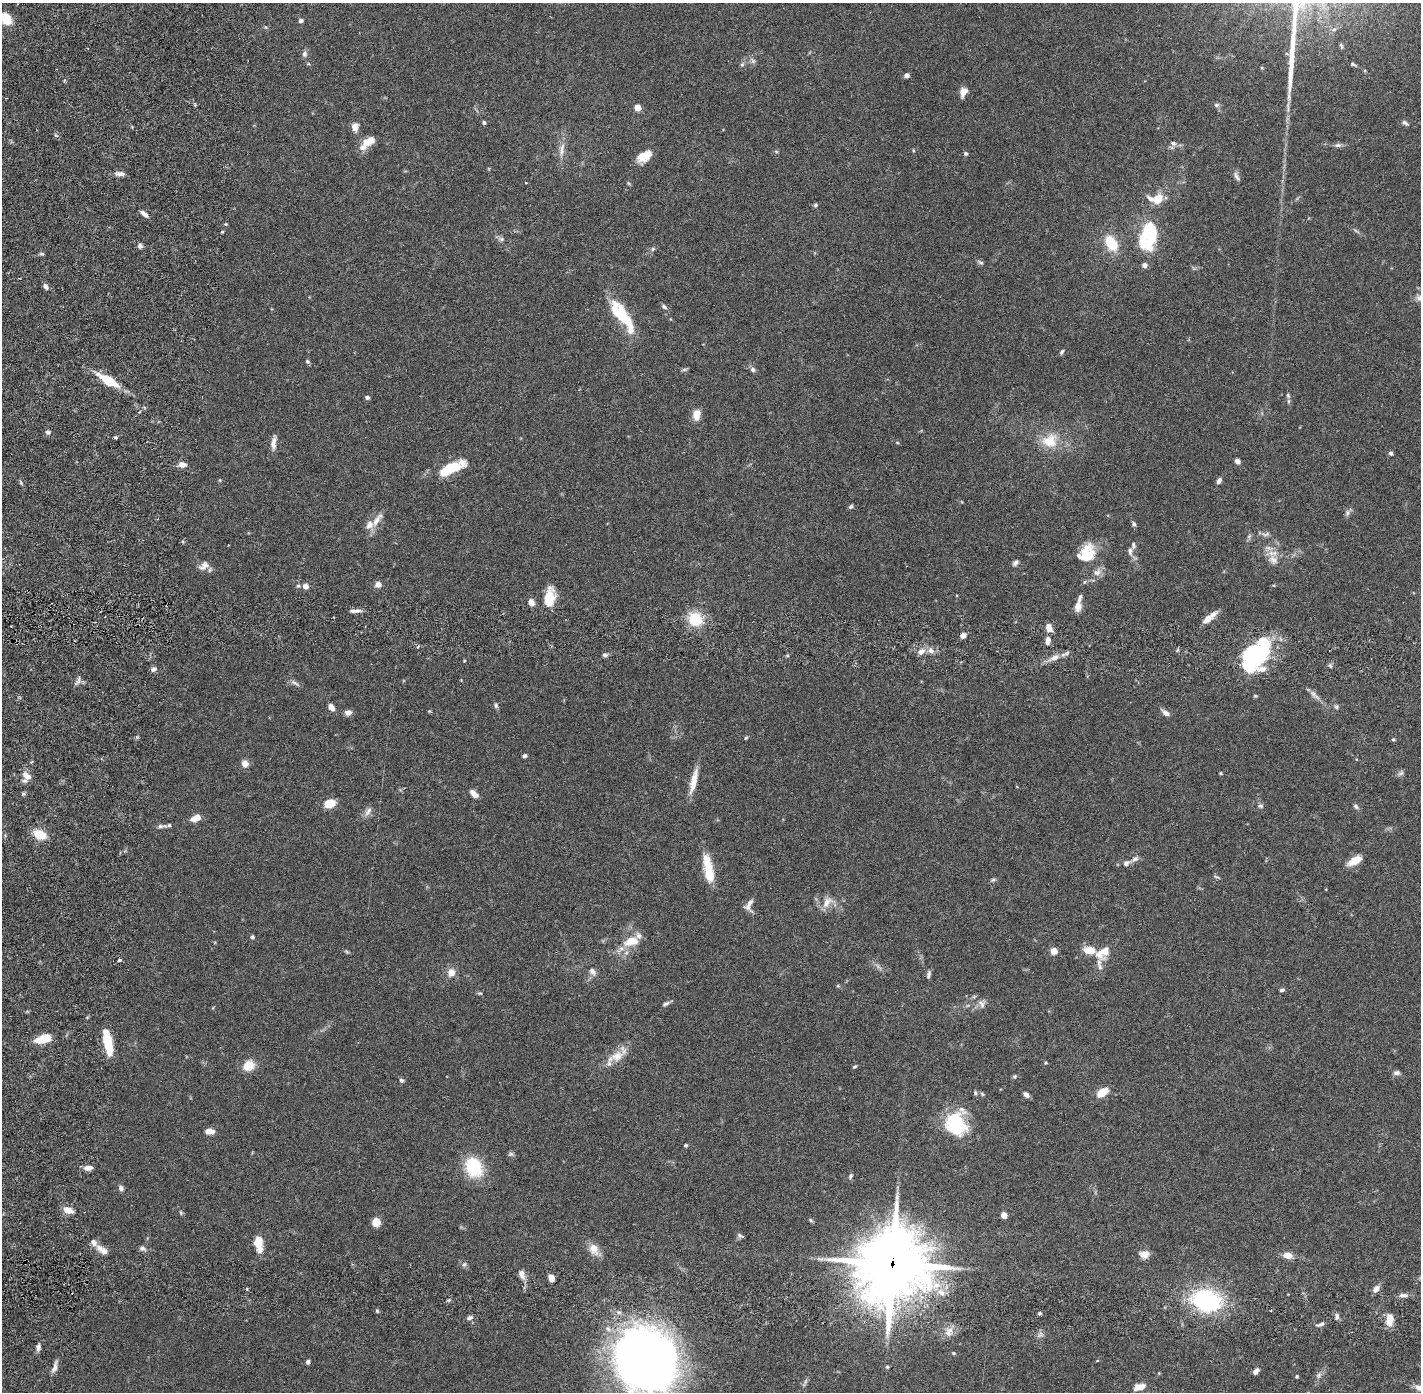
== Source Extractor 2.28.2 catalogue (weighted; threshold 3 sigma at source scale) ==
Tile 6 of 4 x 4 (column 2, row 2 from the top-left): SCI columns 1503-2921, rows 2882-4271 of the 5845 x 5872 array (HDU 1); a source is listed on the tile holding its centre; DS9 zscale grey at full resolution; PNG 1423 x 1394 px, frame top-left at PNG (2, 3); no overlay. Shown black and unused: <1% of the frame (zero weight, under 2 of 6 exposures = <1% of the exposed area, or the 3 px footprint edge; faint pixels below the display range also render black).
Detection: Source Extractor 2.28.2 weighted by HDU 2 'WHT'; one run over the whole footprint, this tile lists its part. Background 0.0688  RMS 0.0048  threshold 0.0195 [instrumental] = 3 sigma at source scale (4.09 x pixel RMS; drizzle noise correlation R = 1.36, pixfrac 0.8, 0.05/0.05 arcsec/px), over >= 5 px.
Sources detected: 234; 4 too faint to see at this stretch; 3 inside a brighter object's white glare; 1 cosmic-ray / hot-pixel residue — not listed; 20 inside a brighter listed object's ellipse — not listed separately; the other 206 listed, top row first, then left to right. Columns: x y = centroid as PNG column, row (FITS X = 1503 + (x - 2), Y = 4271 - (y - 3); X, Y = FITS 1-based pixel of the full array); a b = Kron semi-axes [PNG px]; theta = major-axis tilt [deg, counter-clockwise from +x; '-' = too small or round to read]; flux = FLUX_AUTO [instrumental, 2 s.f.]
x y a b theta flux
6 19 12 9 -64 5.9
301 21 5 4 - 0.78
265 27 5 5 - 0.4
1341 46 7 4 -78 0.47
305 54 9 7 79 0.91
753 61 10 6 -52 0.86
308 64 5 3 - 0.27
742 64 7 5 67 0.61
1353 64 7 4 -18 0.49
907 75 5 4 - 1.2
963 92 11 7 67 2.2
1216 105 7 5 13 0.63
637 108 5 5 - 5.5
484 123 4 4 - 0.57
1405 123 10 5 -33 0.77
355 127 10 8 87 1.9
367 142 21 9 39 4.2
1173 143 7 6 - 0.89
1338 145 11 6 4 0.92
562 150 22 8 82 2.7
913 150 5 3 - 0.26
776 151 6 3 -20 0.31
966 153 5 5 - 0.54
644 156 15 10 33 4.6
120 174 12 5 -4 1.5
1237 176 14 6 -60 1
526 183 3 2 - 0.3
1158 199 13 10 45 4.3
815 205 6 5 - 0.47
144 214 12 5 -39 1.3
1152 231 38 12 -85 11
222 232 4 3 - 0.29
501 239 10 6 -15 0.84
1111 243 13 9 -60 10
140 246 6 6 - 0.84
653 249 7 5 23 0.57
42 254 6 4 -6 0.46
980 262 10 5 -29 0.62
1144 265 6 6 - 1.2
46 286 8 5 -68 0.88
1419 298 10 8 -34 1.2
664 307 8 5 -34 0.72
621 315 40 17 -66 11
1062 352 8 5 51 0.55
307 361 6 5 - 0.48
684 370 9 4 5 0.51
753 370 7 6 - 0.81
108 380 22 7 -30 11
1288 395 8 5 -64 0.63
367 397 5 4 - 0.78
696 415 14 9 83 2.7
48 432 7 5 -31 0.65
115 437 3 3 - 0.59
1050 441 22 18 22 7.6
897 442 5 3 - 0.26
273 443 18 6 82 2
1391 453 6 5 - 0.6
1237 461 6 5 - 1.2
182 465 10 7 -10 1.7
445 471 21 10 36 7.5
220 480 6 3 72 0.27
1219 481 7 5 60 0.9
21 483 6 4 -73 0.38
851 507 6 5 - 0.55
1347 513 9 7 68 0.85
377 520 24 7 53 2.8
1134 524 6 5 - 0.66
1266 534 13 6 4 1
1249 536 8 5 65 0.63
228 545 2 2 - 0.16
1130 551 12 7 -81 1.2
1087 556 25 17 24 8.3
1273 560 17 13 -39 2.9
1015 563 8 5 46 0.82
204 566 15 10 33 1.9
1097 572 13 10 35 2
378 584 6 6 - 1.7
298 586 6 5 - 0.48
305 586 6 6 - 1.6
550 597 24 12 82 6
531 602 7 6 - 2.1
1078 606 12 9 79 2.3
355 611 13 4 3 1.4
1209 618 19 6 39 2.9
695 619 20 17 -36 7.8
1049 628 9 7 -70 2.2
963 636 5 5 - 1.7
1048 641 12 7 84 1.5
418 646 5 3 - 0.41
931 650 8 7 - 1.6
921 652 10 7 28 1.8
605 655 7 5 0 0.69
1255 656 34 19 55 42
1054 658 14 7 18 2.2
464 661 4 3 - 0.21
1330 666 6 5 - 0.5
153 669 8 5 23 0.92
461 680 3 2 - 0.24
78 681 15 5 62 0.98
295 683 14 4 -32 0.96
1313 694 12 7 -49 1.3
496 705 6 5 - 0.62
331 707 8 6 -48 1.8
1336 707 7 6 - 0.57
429 711 5 4 - 0.31
348 712 8 6 9 1.5
1166 713 11 5 -36 1.5
746 738 5 4 - 0.34
1393 739 5 4 - 0.39
525 756 5 5 - 0.57
245 763 8 7 - 1.9
1221 773 4 3 - 0.3
1401 773 9 6 44 0.74
27 776 13 9 -35 2.4
693 781 31 7 77 4.5
23 794 6 4 15 0.52
474 794 11 6 -44 1.8
330 803 9 6 10 7.4
1260 806 8 6 -5 0.63
1356 807 8 5 -35 0.69
368 812 16 7 59 1.5
196 818 12 6 26 3
162 826 14 5 6 0.99
39 834 18 11 -24 4.5
1135 859 14 5 32 1.1
1355 860 18 8 29 3.7
709 875 38 11 -72 6.6
1217 877 8 4 -21 0.48
993 880 7 5 19 0.53
827 902 19 11 50 3.1
749 905 15 9 74 1.9
252 937 5 5 - 0.65
631 941 19 11 19 5.4
1054 951 8 8 - 1.7
347 952 8 4 -44 0.39
1102 953 22 14 38 4.7
119 960 4 3 - 0.44
878 967 13 5 -50 1
592 972 12 8 -51 1.4
451 973 10 10 - 2.5
928 975 10 5 82 0.79
838 986 5 4 - 0.36
1282 990 6 4 14 0.56
480 993 6 5 - 0.43
666 1004 10 4 22 0.68
982 1004 13 9 -77 1.6
44 1039 16 8 16 6.8
108 1043 25 7 -78 11
617 1056 21 14 26 4.8
1045 1063 5 4 - 0.32
249 1065 14 12 37 4.2
854 1067 6 3 35 0.39
1397 1073 9 6 2 0.86
1015 1076 6 5 - 0.5
401 1080 6 5 - 0.59
975 1093 6 5 - 0.45
1102 1093 9 6 33 6.9
982 1094 7 4 -45 0.42
1026 1095 7 5 -40 1.3
956 1123 29 25 -78 15
210 1131 9 6 0 2.4
686 1145 5 4 - 0.4
473 1167 22 17 -65 14
88 1168 9 5 0 1.9
851 1176 8 5 65 0.56
121 1188 7 6 - 0.9
68 1210 12 7 -21 2.7
181 1212 7 5 -70 0.42
1004 1215 7 6 - 1.5
811 1220 7 4 -29 0.42
376 1222 8 7 - 3.5
740 1236 9 5 -25 0.64
258 1241 16 9 -89 4.1
142 1248 8 6 -16 0.96
594 1249 17 11 -63 3.3
102 1250 19 8 -36 2.4
1144 1254 11 9 4 2.3
1287 1255 9 7 -10 2.8
464 1264 7 5 23 0.65
892 1264 28 25 72 1600
522 1275 11 7 -68 1.9
551 1278 7 5 -62 1.9
247 1289 4 3 - 0.4
1376 1289 8 6 47 1.8
941 1292 13 8 -51 2.3
1404 1295 13 5 4 1.3
449 1300 6 4 70 0.43
1206 1301 25 18 -14 38
377 1311 5 4 - 0.35
1039 1313 7 3 9 0.44
1337 1316 8 5 -85 0.79
470 1318 8 6 18 0.96
1390 1319 15 8 88 3.1
1321 1324 11 4 16 0.81
950 1330 11 7 17 1.8
1041 1335 10 4 33 0.76
38 1347 9 5 86 0.99
954 1353 5 4 - 0.33
646 1360 51 45 -64 330
308 1362 5 4 - 0.67
55 1367 16 5 72 1.5
887 1367 5 4 - 0.39
1256 1371 7 5 47 1.5
1319 1375 9 7 53 0.98
1297 1376 4 4 - 0.32
1139 1387 14 8 15 2.5
Overlapping masked pixels (flux is a lower limit): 1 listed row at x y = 892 1264
Isophote crosses this tile's border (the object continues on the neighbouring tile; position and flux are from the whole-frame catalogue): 3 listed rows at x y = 6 19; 1419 298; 646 1360